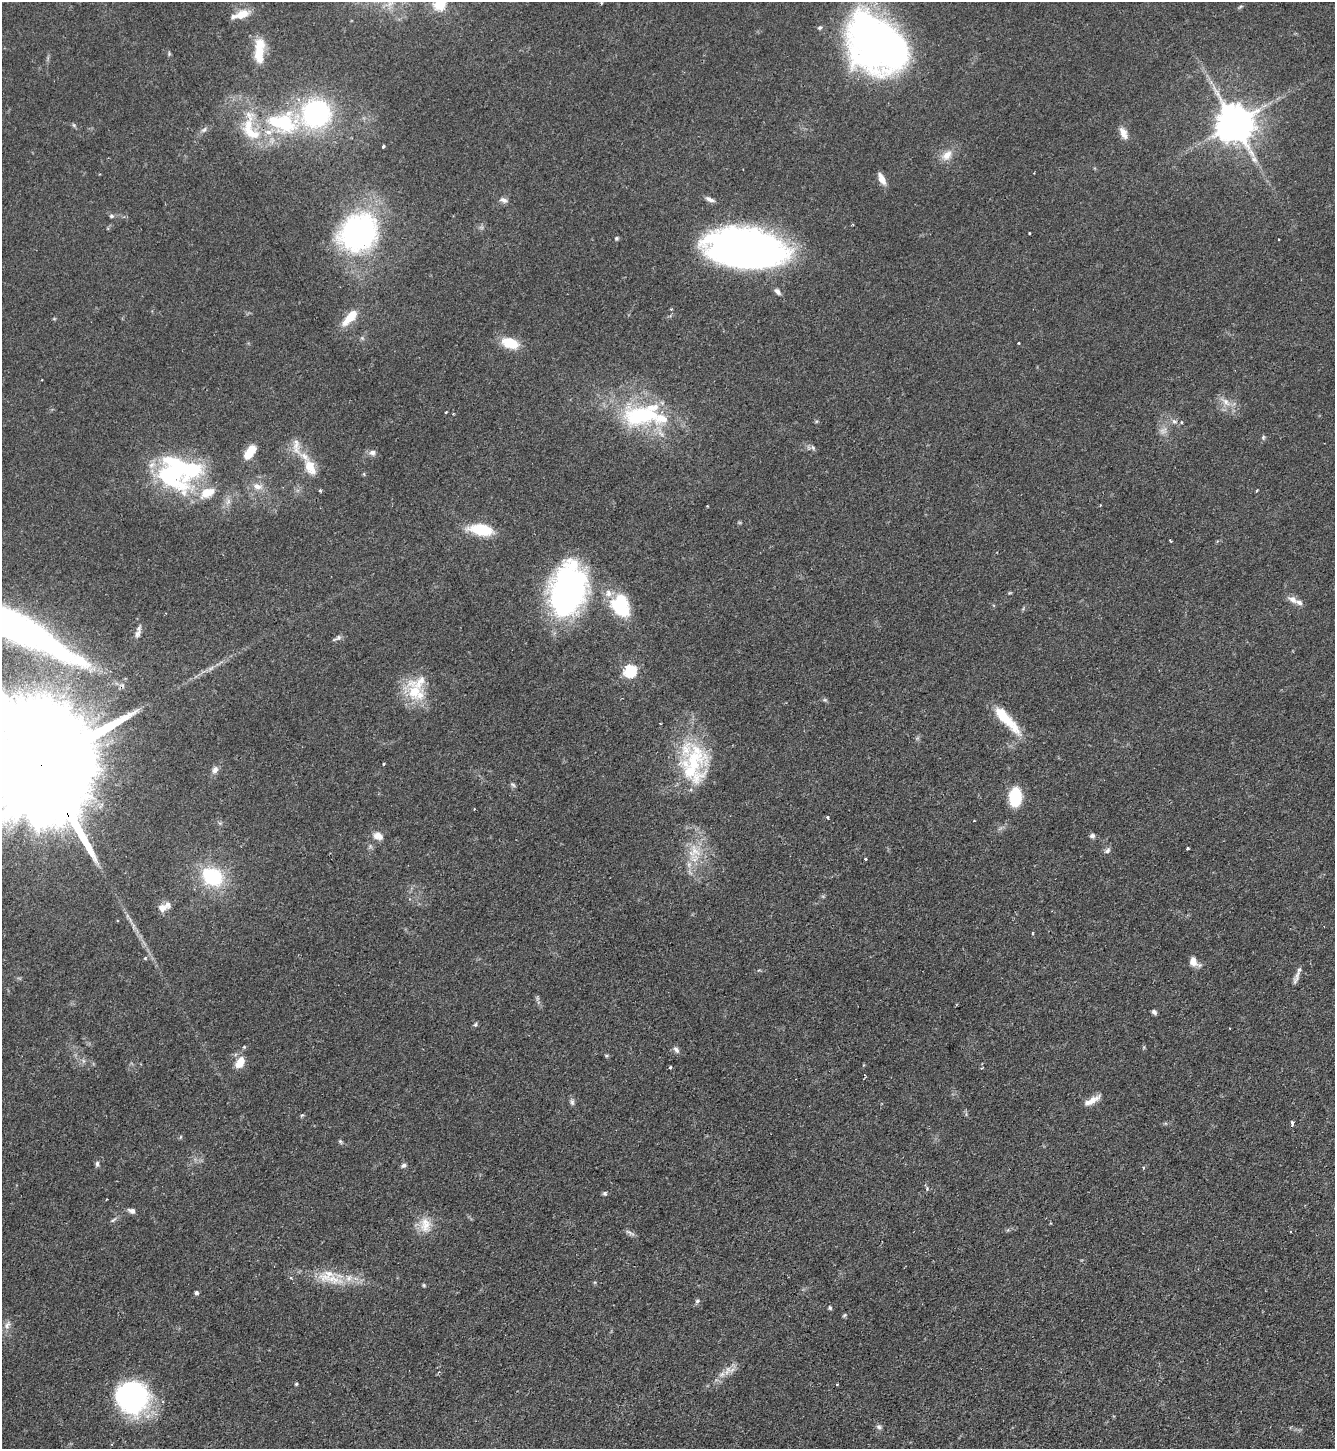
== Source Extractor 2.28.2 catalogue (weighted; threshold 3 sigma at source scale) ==
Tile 6 of 4 x 4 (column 2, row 2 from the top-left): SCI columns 1491-2823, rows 2896-4342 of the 5781 x 5789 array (HDU 1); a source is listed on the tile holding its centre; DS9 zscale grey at full resolution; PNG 1337 x 1451 px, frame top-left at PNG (2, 2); no overlay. Shown black and unused: <1% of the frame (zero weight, under 2 of 3 exposures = <1% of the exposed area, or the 3 px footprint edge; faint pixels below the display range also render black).
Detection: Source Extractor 2.28.2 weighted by HDU 2 'WHT'; one run over the whole footprint, this tile lists its part. Background 0.0468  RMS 0.0046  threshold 0.0207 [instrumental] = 3 sigma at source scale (4.5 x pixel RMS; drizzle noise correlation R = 1.50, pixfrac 1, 0.05/0.05 arcsec/px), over >= 5 px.
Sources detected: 131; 3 inside a brighter object's white glare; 1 cosmic-ray / hot-pixel residue — not listed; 17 inside a brighter listed object's ellipse — not listed separately; the other 110 listed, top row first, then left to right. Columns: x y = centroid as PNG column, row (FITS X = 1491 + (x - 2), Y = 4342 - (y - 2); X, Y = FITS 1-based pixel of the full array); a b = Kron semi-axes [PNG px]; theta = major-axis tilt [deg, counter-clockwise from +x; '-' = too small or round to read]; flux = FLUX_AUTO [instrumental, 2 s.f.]
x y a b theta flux
390 2 16 10 -80 6.2
601 3 4 3 - 0.43
439 5 6 6 - 39
1240 6 7 3 19 0.67
241 14 22 8 18 6.9
820 28 6 5 - 0.91
877 44 63 45 -42 230
259 51 32 11 87 12
169 54 7 4 -90 0.65
316 113 25 23 22 79
283 122 40 24 -6 47
1234 123 11 10 - 1400
74 125 6 4 -88 0.68
204 130 9 5 37 1.5
1123 133 17 8 -64 3.9
383 146 3 3 - 1.8
947 155 18 11 47 5.6
1254 159 11 7 -38 2.2
882 179 14 6 -63 4.2
710 199 13 5 -21 2
504 200 10 6 -25 1.9
111 216 6 5 - 0.94
358 233 35 31 41 120
1029 233 3 3 - 0.7
616 238 5 5 - 0.73
1279 239 2 2 - 0.49
746 248 71 34 -7 250
778 291 10 6 -50 1.8
350 318 26 10 47 8.5
362 338 6 4 -45 0.79
510 343 16 9 -19 15
1019 343 3 2 - 0.47
1226 402 14 8 -49 3.9
445 412 3 2 - 0.57
642 415 47 25 13 53
1174 421 8 7 - 1.6
1163 431 12 10 39 3.1
1263 437 7 5 70 0.8
296 446 27 10 -82 6.1
813 447 8 6 -50 1.2
250 452 20 10 55 8.1
372 453 9 8 - 2
310 467 19 10 -66 9.5
172 474 57 32 -36 62
257 486 16 9 -14 4.3
320 491 3 3 - 0.83
1100 505 3 3 - 0.35
481 529 27 11 -8 18
1170 541 3 2 - 0.55
568 590 46 29 78 150
1293 599 14 8 -28 3.4
621 601 24 17 52 19
18 628 130 25 -28 260
138 634 11 6 53 2.1
339 637 9 7 45 1.5
630 671 6 6 - 58
414 691 31 22 -73 18
825 700 6 4 -17 0.75
1006 719 43 10 -47 17
693 760 50 28 49 36
384 763 3 2 - 0.7
41 765 69 23 -62 32000
215 770 10 7 63 2.2
513 785 8 4 -44 0.89
1015 797 17 11 86 20
827 817 4 3 - 0.75
378 836 13 9 -25 3.5
1092 836 6 6 - 1.5
1187 848 3 3 - 0.85
694 851 20 20 - 13
1107 851 9 6 42 1.4
865 858 3 3 - 5.8
213 877 21 18 -7 30
162 908 12 10 4 3.5
1033 934 4 3 - 0.46
145 958 6 5 - 0.6
1193 962 11 8 -71 4.3
1298 972 24 5 69 2.7
1154 1012 6 4 -43 1.2
475 1024 6 4 66 0.84
676 1050 10 6 -54 1.7
606 1056 5 4 - 0.59
240 1062 16 10 59 6.4
670 1067 3 3 - 2.3
1093 1100 20 7 33 4.5
572 1102 10 5 -76 1.4
302 1115 6 4 42 0.61
1292 1123 5 4 - 1.5
181 1137 5 3 - 0.49
340 1141 6 4 -55 0.74
97 1164 8 5 83 1.1
404 1165 7 5 32 1.3
1143 1168 4 4 - 0.53
927 1188 5 4 - 0.75
605 1193 6 5 - 0.87
132 1211 9 6 -20 1.8
113 1220 11 4 39 1
425 1225 22 16 -89 8.1
630 1233 15 4 -28 1.4
327 1275 29 17 24 11
424 1285 5 4 - 0.62
196 1293 5 5 - 0.99
697 1301 7 5 4 0.91
830 1308 5 4 - 0.75
845 1315 7 4 28 0.73
7 1325 12 7 51 2.5
727 1371 15 8 63 4.2
296 1384 4 3 - 0.55
133 1397 33 32 - 76
879 1427 8 6 -25 1.3
Overlapping masked pixels (flux is a lower limit): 1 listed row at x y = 41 765
Isophote crosses this tile's border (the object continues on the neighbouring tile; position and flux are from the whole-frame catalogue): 4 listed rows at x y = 390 2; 439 5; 18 628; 41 765